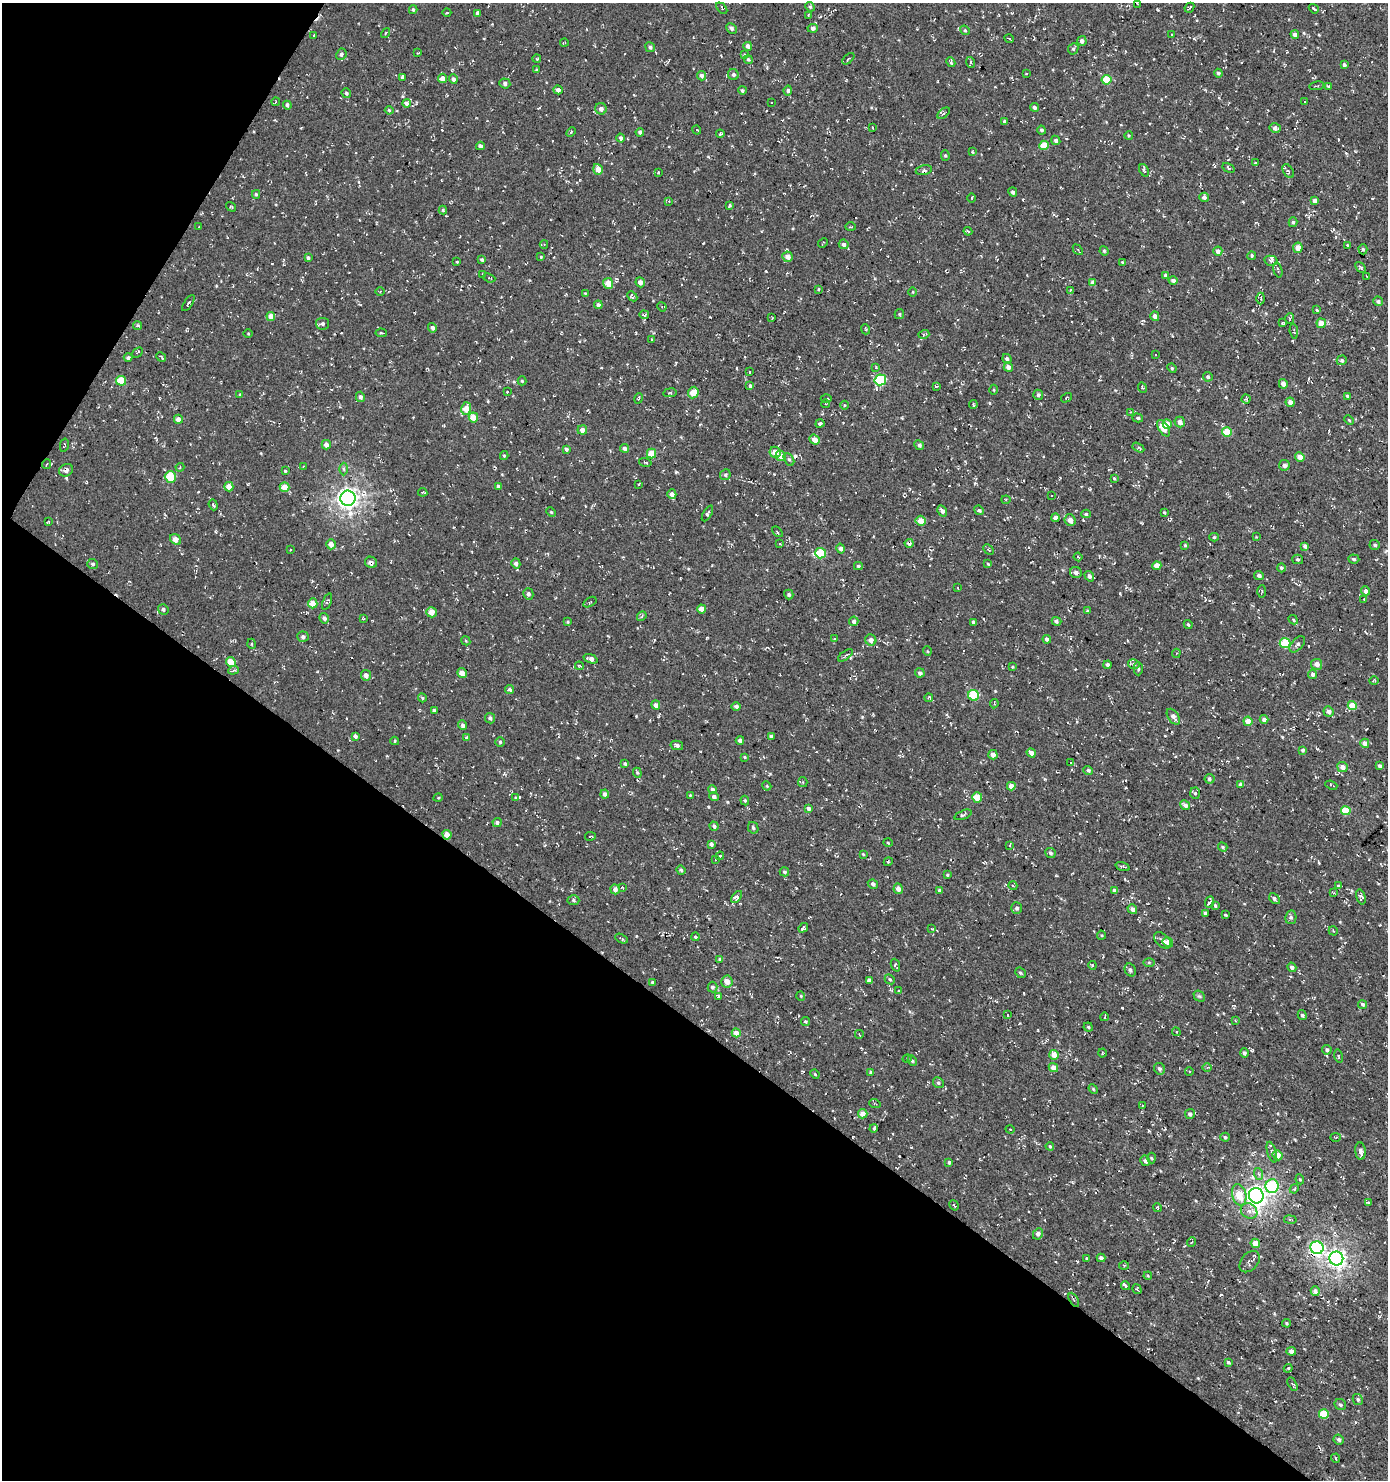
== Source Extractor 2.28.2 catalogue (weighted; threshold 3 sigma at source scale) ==
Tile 9 of 4 x 4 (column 1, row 3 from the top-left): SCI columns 249-1634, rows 1479-2956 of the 5972 x 5915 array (HDU 1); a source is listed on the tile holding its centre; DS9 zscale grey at full resolution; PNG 1390 x 1482 px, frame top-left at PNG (2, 3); each listed source drawn as its Kron ellipse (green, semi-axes under 4 px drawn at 4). Shown black and unused: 35% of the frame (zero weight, under 3 of 4 exposures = <1% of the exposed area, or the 3 px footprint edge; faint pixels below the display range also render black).
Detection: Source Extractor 2.28.2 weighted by HDU 2 'WHT'; one run over the whole footprint, this tile lists its part. Background 0.0031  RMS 0.0053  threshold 0.024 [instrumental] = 3 sigma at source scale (4.5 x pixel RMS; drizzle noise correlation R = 1.50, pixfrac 1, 0.0396/0.0396 arcsec/px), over >= 5 px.
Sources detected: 592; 26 cosmic-ray / hot-pixel residue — neither listed nor drawn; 2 inside a brighter listed object's ellipse — not listed separately; of the other 564, all 500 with FLUX_AUTO >= 0.416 (the completeness limit of this list) listed and drawn (64 fainter detections not listed), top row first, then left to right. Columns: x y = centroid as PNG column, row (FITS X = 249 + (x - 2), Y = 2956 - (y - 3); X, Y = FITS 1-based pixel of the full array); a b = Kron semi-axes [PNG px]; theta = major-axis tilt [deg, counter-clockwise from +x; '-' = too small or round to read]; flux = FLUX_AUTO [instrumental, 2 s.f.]
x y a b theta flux
1138 3 3 2 - 0.54
810 7 5 4 - 0.67
722 8 7 2 -48 0.59
1189 8 5 3 - 0.82
1314 9 5 2 - 0.59
413 10 4 3 - 0.82
447 13 4 3 - 0.43
478 13 4 3 - 1.7
809 15 3 3 - 0.58
732 28 5 5 - 1.2
813 28 5 4 - 1.9
965 30 5 4 - 0.75
385 33 5 3 - 0.59
1172 34 3 2 - 0.55
1295 34 4 4 - 1.7
314 35 3 3 - 0.46
1009 38 5 3 - 0.63
1082 41 5 4 - 2
564 43 4 3 - 0.45
748 46 4 4 - 1.9
650 47 5 4 - 1.2
1073 49 6 5 - 0.89
418 53 3 2 - 0.47
341 54 6 5 - 1.2
744 55 4 4 - 0.58
537 58 4 3 - 0.62
748 59 5 4 - 0.82
848 59 7 3 43 0.89
951 62 5 3 - 0.73
970 62 5 3 - 0.59
1344 65 4 4 - 1.1
536 70 3 3 - 0.54
1218 73 4 4 - 1.1
1026 74 3 2 - 0.52
733 75 5 5 - 1.4
701 76 5 4 - 1.7
402 77 4 3 - 0.83
443 78 5 4 - 3.9
453 79 5 4 - 1.9
1106 80 5 4 - 12
505 83 5 5 - 1.3
1317 86 7 2 10 0.46
1328 86 4 3 - 0.65
558 90 5 4 - 1.9
742 90 4 4 - 0.93
788 91 5 4 - 1
346 93 5 4 - 0.87
1305 101 3 3 - 1.1
276 102 4 3 - 0.45
407 103 4 4 - 9
771 103 3 2 - 0.52
287 105 4 4 - 1
1034 107 4 4 - 1.5
601 109 6 5 - 2.3
389 110 4 4 - 0.63
944 113 7 3 39 0.79
1004 121 4 3 - 0.75
873 128 3 2 - 0.42
1275 128 6 4 -14 1.7
697 130 4 3 - 0.65
1041 130 4 4 - 1.1
571 132 5 3 - 0.56
640 132 4 4 - 1.4
720 134 4 3 - 0.77
1129 135 4 4 - 0.65
621 138 4 3 - 1.2
1056 140 5 4 - 1.3
1044 145 5 4 - 9.3
480 146 4 4 - 1.4
972 152 4 3 - 0.57
945 155 5 4 - 0.72
1256 163 4 2 - 0.61
1228 168 6 4 -34 0.7
598 169 5 4 - 5
924 170 8 5 13 1.4
1144 170 6 4 -65 1
1288 171 7 4 -58 0.95
658 172 4 4 - 0.5
1013 192 5 4 - 1.3
256 194 4 4 - 0.76
1204 197 5 4 - 2
972 198 4 3 - 0.43
1315 200 4 4 - 2.5
669 201 4 4 - 0.54
729 206 3 3 - 0.92
231 207 5 3 - 0.49
443 210 4 4 - 0.64
1293 222 5 4 - 0.88
199 227 3 2 - 0.45
851 227 5 2 - 0.45
968 231 4 3 - 0.57
823 243 5 2 - 0.42
544 244 4 4 - 0.51
844 244 5 4 - 1.5
1348 246 4 2 - 0.66
1298 248 5 5 - 3.9
1363 249 5 4 - 0.77
1078 250 6 4 -47 0.69
1104 251 4 4 - 0.6
1218 251 4 4 - 2.1
1252 256 4 3 - 0.71
541 257 3 3 - 0.46
788 257 5 5 - 4
308 258 4 3 - 1
482 260 4 3 - 0.81
1271 261 7 5 -13 1.5
457 262 3 2 - 0.51
1122 262 4 4 - 0.47
1361 267 6 4 -50 1.1
1278 270 8 3 -75 0.69
483 275 3 3 - 0.48
1165 275 4 4 - 0.61
1367 276 3 2 - 0.59
489 278 6 2 -22 0.48
1173 280 4 4 - 1.7
640 282 5 4 - 2.2
1093 282 4 4 - 2.6
608 283 5 5 - 6.6
818 289 3 2 - 0.61
1070 290 4 2 - 0.57
380 292 5 3 - 0.44
913 292 5 3 - 0.45
585 293 4 3 - 0.5
632 296 6 3 -44 0.97
1261 298 6 3 89 0.64
1378 301 5 4 - 0.96
188 303 9 3 57 0.69
598 305 4 4 - 1.5
662 307 5 4 - 0.58
1317 310 3 3 - 0.7
899 314 5 4 - 0.63
644 315 5 3 - 1
271 316 4 4 - 3.4
1155 316 5 4 - 2.4
772 318 3 2 - 0.44
1290 319 5 4 - 0.91
1283 323 3 3 - 0.62
1321 323 5 4 - 5.5
322 324 6 6 - 1.4
138 326 4 4 - 0.98
432 328 5 4 - 1.4
865 329 5 3 - 0.46
1294 331 7 4 -85 0.87
381 333 5 2 - 0.81
248 334 4 3 - 0.48
924 334 5 3 - 0.72
652 340 3 2 - 0.5
138 352 6 3 44 0.6
1156 355 3 3 - 0.96
161 357 5 2 - 0.64
128 358 4 4 - 1.2
1007 359 5 4 - 1.5
1342 360 5 4 - 1
876 367 3 3 - 0.65
1008 367 5 4 - 2.3
1172 368 5 4 - 0.67
749 372 3 2 - 0.45
1208 377 5 4 - 0.92
880 380 6 5 - 34
121 381 5 5 - 13
522 381 4 4 - 0.58
1283 384 5 4 - 3.1
750 386 4 3 - 1.3
936 386 4 3 - 0.61
1142 388 6 4 -67 0.79
994 390 5 3 - 0.53
507 392 3 3 - 1
670 393 7 3 8 0.59
693 393 6 5 - 9.3
240 395 4 3 - 0.78
1038 395 5 5 - 1.2
1347 396 4 3 - 0.89
360 397 5 4 - 1.4
639 398 5 3 - 0.53
826 398 5 3 - 0.7
1066 398 6 3 33 0.58
1246 399 4 4 - 0.59
1290 402 5 4 - 2.7
826 404 4 3 - 0.58
844 405 4 3 - 0.51
973 405 4 2 - 0.56
466 409 6 5 - 7.5
1130 412 3 3 - 0.43
473 417 5 4 - 7.1
1138 418 5 4 - 0.8
178 419 4 4 - 2.7
1349 420 5 3 - 0.49
1180 422 5 5 - 2.3
820 423 4 4 - 1.1
1167 424 4 4 - 5.7
1163 428 9 5 -59 7.5
582 430 5 4 - 3
1227 432 5 4 - 11
815 440 5 4 - 4.2
64 445 7 3 78 0.51
326 445 5 4 - 2.7
919 445 5 4 - 1.3
625 448 4 4 - 1.8
1138 448 6 4 -30 0.8
566 449 4 3 - 1.1
775 452 6 5 - 5.9
652 453 5 4 - 8.2
504 456 4 4 - 0.61
781 456 5 5 - 4.5
1300 457 5 4 - 4.6
789 459 7 5 -61 1
645 462 6 3 -14 0.63
47 464 5 3 - 0.46
1284 465 5 5 - 1.9
303 466 4 3 - 0.43
180 467 4 4 - 0.62
344 469 6 4 -89 0.93
66 470 7 6 - 2.2
285 471 4 4 - 0.66
725 475 5 5 - 1
170 477 6 5 - 14
1114 478 4 3 - 0.53
639 484 3 2 - 0.5
498 486 4 4 - 1.2
229 487 5 4 - 4.8
285 487 5 4 - 5.9
423 492 4 2 - 0.48
672 494 5 4 - 2.2
1052 496 3 2 - 0.61
348 498 7 7 - 300
1006 500 4 4 - 0.65
213 505 5 3 - 0.91
979 510 5 4 - 0.94
942 511 6 4 -58 1.7
551 512 5 4 - 0.62
1164 512 4 3 - 0.54
707 513 8 4 60 1.1
1086 514 4 4 - 0.79
1055 518 4 4 - 1.9
1070 520 6 5 - 3.2
921 521 5 5 - 5.3
48 522 4 3 - 0.48
777 532 6 2 -45 0.48
1214 537 5 4 - 0.89
1256 537 4 4 - 0.45
176 539 6 5 - 4.1
780 543 3 2 - 0.47
909 543 4 3 - 1.2
331 544 5 4 - 3.5
1185 545 3 3 - 0.59
1375 545 5 4 - 1
1305 546 4 4 - 1.7
841 549 5 4 - 1.8
290 550 2 2 - 0.49
988 550 6 3 -44 0.67
821 553 5 5 - 16
1078 557 4 3 - 0.43
1298 559 5 4 - 0.79
1354 559 5 4 - 1
371 562 6 5 - 2.2
516 563 5 4 - 1.6
93 564 5 5 - 0.99
988 564 4 3 - 0.49
858 566 4 4 - 0.84
1157 566 4 4 - 3.5
1281 568 4 4 - 1.4
1076 573 6 5 - 1.8
1259 575 5 4 - 1.4
1089 576 5 4 - 1.5
958 588 3 3 - 0.49
1262 591 6 3 88 0.78
1366 591 4 4 - 2.2
528 594 6 5 - 1.3
789 594 5 4 - 1.3
1364 599 3 2 - 0.43
327 602 8 3 68 0.93
590 602 7 3 32 0.48
313 603 5 4 - 5.8
163 609 5 5 - 0.97
701 609 4 4 - 4.3
1087 611 4 3 - 0.6
431 612 5 5 - 5.1
642 616 5 4 - 0.78
324 618 5 4 - 1.7
363 619 4 3 - 0.43
1293 620 5 3 - 0.83
854 621 4 4 - 1.7
1056 621 5 4 - 1.3
568 622 4 4 - 0.53
974 622 4 3 - 1.5
1188 624 4 3 - 0.62
303 637 6 5 - 1.4
834 639 3 2 - 0.45
1047 639 4 4 - 1.7
871 640 6 5 - 3
466 641 5 3 - 0.53
1285 643 5 5 - 21
252 644 5 3 - 0.43
1297 644 10 5 48 1.7
927 651 5 3 - 0.47
1176 653 5 4 - 0.71
845 655 8 3 37 0.88
591 659 7 4 -19 2.2
231 662 5 4 - 7.1
1134 664 6 4 -16 1.1
1317 664 6 5 - 2.9
1107 665 4 4 - 1.6
579 666 4 3 - 0.7
1013 667 4 3 - 0.57
1138 669 7 4 -90 0.99
233 670 5 4 - 0.93
462 673 5 4 - 4
920 673 5 4 - 1.5
1313 674 4 4 - 1.6
366 675 5 5 - 2.7
1374 681 5 3 - 0.5
510 690 4 4 - 1.5
974 695 5 5 - 18
422 698 4 4 - 0.59
929 698 4 3 - 0.7
994 704 4 3 - 0.57
656 705 4 4 - 2.3
1352 705 4 4 - 8.5
736 706 4 4 - 1.7
434 710 3 3 - 1.1
1328 712 5 5 - 1.8
1173 717 9 5 -56 2.4
490 718 5 5 - 1.2
1264 719 4 4 - 2.6
1248 721 4 4 - 5.3
463 725 5 4 - 1.3
355 736 4 4 - 1.8
771 736 4 3 - 1
467 738 4 3 - 1.2
740 740 4 4 - 1.8
395 741 4 4 - 0.53
500 742 4 4 - 0.84
1365 743 5 4 - 3.9
677 745 6 4 -12 1.7
1303 750 4 4 - 1.3
1031 753 5 4 - 2.7
993 755 5 4 - 3
745 757 4 3 - 0.47
1071 763 4 3 - 0.71
625 764 4 4 - 0.99
1379 766 4 3 - 1.2
1342 767 5 5 - 3.6
1088 770 5 4 - 1.4
637 773 5 4 - 0.66
1209 779 5 5 - 0.98
803 782 5 4 - 0.77
1241 784 4 4 - 1.6
1331 785 6 2 -22 0.74
767 786 4 3 - 0.5
1011 786 4 4 - 3.8
712 790 4 4 - 2.1
1195 793 6 5 - 1
605 794 4 4 - 1.9
690 795 3 3 - 0.42
714 797 5 4 - 1.8
977 797 5 5 - 7.5
438 798 5 3 - 0.45
516 798 4 3 - 0.47
745 800 5 4 - 0.76
1185 805 5 4 - 2.1
808 808 4 4 - 1.8
1346 811 5 4 - 11
963 815 9 4 23 1
497 823 5 4 - 1.4
714 826 5 4 - 1.2
753 828 6 5 - 1.1
447 835 5 4 - 4.7
590 836 5 2 - 0.59
888 843 4 3 - 0.49
711 844 4 4 - 1.5
1010 845 4 3 - 0.85
1223 847 5 4 - 0.83
1050 853 5 4 - 0.97
863 854 3 2 - 0.42
720 856 4 3 - 0.57
715 860 3 2 - 0.49
888 862 4 3 - 0.48
1123 866 7 3 -19 0.63
681 870 5 4 - 1
784 872 5 4 - 0.93
947 875 4 3 - 0.54
873 884 5 4 - 1.3
1013 886 4 3 - 0.42
1339 886 4 4 - 5.1
622 887 4 3 - 0.55
615 889 5 4 - 2.4
898 889 5 4 - 2.1
939 890 3 3 - 0.94
1114 891 4 4 - 2.2
1334 893 4 3 - 0.58
737 897 7 4 50 5.3
1361 897 8 4 -75 2.4
1274 899 6 4 -49 1.4
573 900 6 5 - 1
1210 902 6 3 67 1.7
1215 906 4 3 - 0.86
1017 908 6 5 - 1.4
1132 909 5 4 - 2.1
1205 913 3 3 - 1
1225 915 4 2 - 0.58
1291 917 7 5 79 1.3
803 928 5 3 - 1.1
932 929 4 3 - 0.51
1333 931 5 3 - 0.49
1101 935 4 4 - 0.57
695 937 4 3 - 0.71
621 939 6 3 -30 0.84
1163 940 10 6 -44 2.1
1168 942 5 4 - 4.4
720 959 4 3 - 1.4
1149 963 6 4 0 0.65
895 965 6 4 -69 0.95
1092 965 4 3 - 0.49
1292 967 5 4 - 1.4
1130 970 7 5 -62 1.3
1020 973 6 4 -43 0.85
890 979 5 4 - 0.79
869 980 4 4 - 1.8
652 982 4 3 - 0.66
727 982 6 5 - 3.3
712 987 5 5 - 1.3
899 991 4 3 - 0.65
719 996 3 3 - 3.5
801 996 5 3 - 0.44
1199 996 6 4 -42 0.9
1362 1004 5 4 - 0.94
1007 1015 4 2 - 0.46
1302 1015 5 4 - 1.2
1104 1017 4 2 - 0.71
805 1021 4 4 - 0.87
1235 1021 4 3 - 0.5
1088 1027 4 4 - 0.73
1176 1032 4 4 - 0.65
736 1033 4 4 - 5
859 1034 4 3 - 0.46
1327 1050 5 4 - 1.2
1102 1053 4 3 - 0.47
1244 1053 5 4 - 1.1
1054 1055 5 5 - 4.6
1339 1056 7 3 -77 0.47
907 1059 5 3 - 0.49
912 1061 5 4 - 0.79
1207 1067 4 3 - 0.6
1053 1068 5 4 - 3.5
1159 1069 6 5 - 1.6
1189 1071 4 3 - 0.46
871 1072 4 4 - 0.94
815 1074 5 4 - 0.59
938 1083 6 5 - 0.97
1093 1089 5 4 - 0.64
875 1104 6 3 -18 0.5
1142 1106 4 3 - 0.48
863 1114 5 4 - 3.9
1190 1114 5 5 - 1.7
874 1128 4 3 - 1.1
1010 1129 4 4 - 0.67
1225 1137 4 4 - 0.73
1336 1137 5 3 - 0.47
1050 1146 4 3 - 0.7
1360 1151 8 5 -84 2.1
1272 1152 10 4 -75 1.3
1278 1155 5 4 - 4.1
1151 1158 5 3 - 0.51
1145 1161 5 4 - 1.6
949 1162 4 3 - 0.77
1259 1174 6 4 -70 0.83
1300 1179 5 4 - 0.64
1272 1186 7 6 - 42
1294 1189 5 3 - 0.56
1239 1195 11 7 -76 9.6
1256 1196 8 7 - 290
1368 1203 4 3 - 0.95
954 1205 5 2 - 0.6
1157 1207 4 4 - 0.59
1249 1211 8 7 - 2.7
1290 1220 6 3 -9 0.63
1038 1234 6 5 - 1.7
1192 1242 5 3 - 0.5
1255 1243 5 4 - 5.7
1317 1248 6 6 - 110
1086 1258 4 3 - 0.53
1101 1258 4 4 - 1.5
1336 1258 7 7 - 210
1250 1262 12 8 49 1.9
1124 1265 5 3 - 0.48
1148 1276 4 3 - 0.48
1125 1286 4 3 - 2.7
1137 1289 5 3 - 0.55
1315 1291 5 4 - 2.6
1074 1300 8 3 -61 0.74
1287 1323 4 3 - 0.63
1291 1351 4 4 - 2.1
1228 1362 3 3 - 0.92
1288 1368 4 4 - 0.58
1292 1384 7 3 -62 0.87
1358 1400 6 5 - 0.9
1340 1404 6 5 - 0.99
1324 1414 5 5 - 15
1339 1439 5 4 - 1.2
1335 1458 5 3 - 0.49
Overlapping masked pixels (flux is a lower limit): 5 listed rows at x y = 66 470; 909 543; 371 562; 447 835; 1317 1248
Isophote crosses this tile's border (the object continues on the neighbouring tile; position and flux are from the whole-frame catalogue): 1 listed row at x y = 1138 3